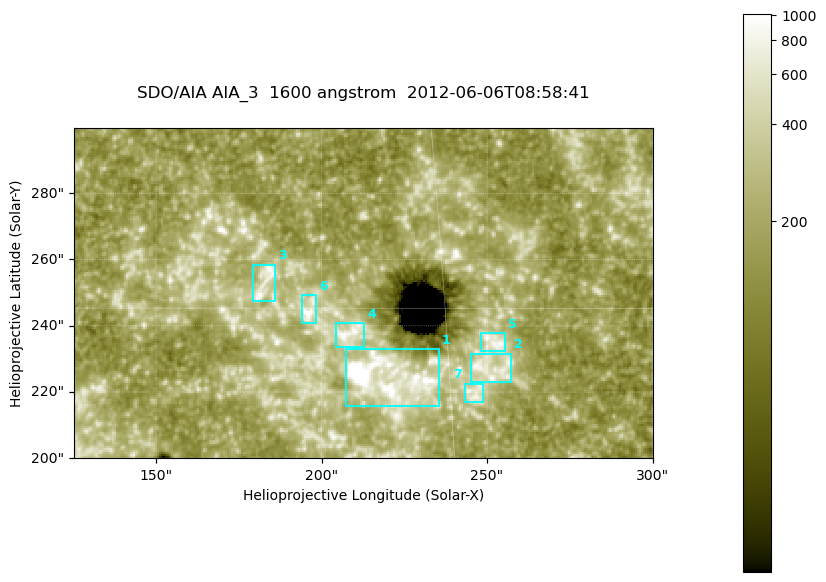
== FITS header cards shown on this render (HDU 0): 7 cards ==
TELESCOP= 'SDO/AIA '
INSTRUME= 'AIA_3   '
WAVELNTH=                 1600
WAVEUNIT= 'angstrom'
DATE-OBS= '2012-06-06T08:58:41.12'
CTYPE1  = 'HPLN-TAN'
CTYPE2  = 'HPLT-TAN'

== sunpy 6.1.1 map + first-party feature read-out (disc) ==
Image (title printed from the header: SDO/AIA AIA_3  1600 angstrom  2012-06-06T08:58:41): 287 x 164 px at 0.609 arcsec/px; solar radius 946 arcsec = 1552 px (partial field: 0.6% of the solar disc is inside the frame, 100% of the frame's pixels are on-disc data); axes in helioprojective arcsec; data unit not stated in the header (colour bar unlabelled)
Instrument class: DISC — disc imager (sunpy class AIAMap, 1600 A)
Bright regions (active regions / flare kernels): reference = the on-disc median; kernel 3 px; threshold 5 sigma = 345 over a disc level ~187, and >= 1.15x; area >= 47 px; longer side >= 3 px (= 1.8 arcsec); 7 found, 7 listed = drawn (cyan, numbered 1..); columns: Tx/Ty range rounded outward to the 2 arcsec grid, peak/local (2 s.f.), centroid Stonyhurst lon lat
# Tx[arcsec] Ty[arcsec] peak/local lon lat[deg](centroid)
1 206..236 216..234 27 +14 +14
2 244..258 222..232 4.4 +16 +14
3 178..186 246..260 5.3 +12 +15
4 204..214 232..242 5.3 +13 +15
5 248..256 232..238 4.6 +16 +14
6 194..198 240..250 5.3 +12 +15
7 242..250 216..224 3.8 +15 +13